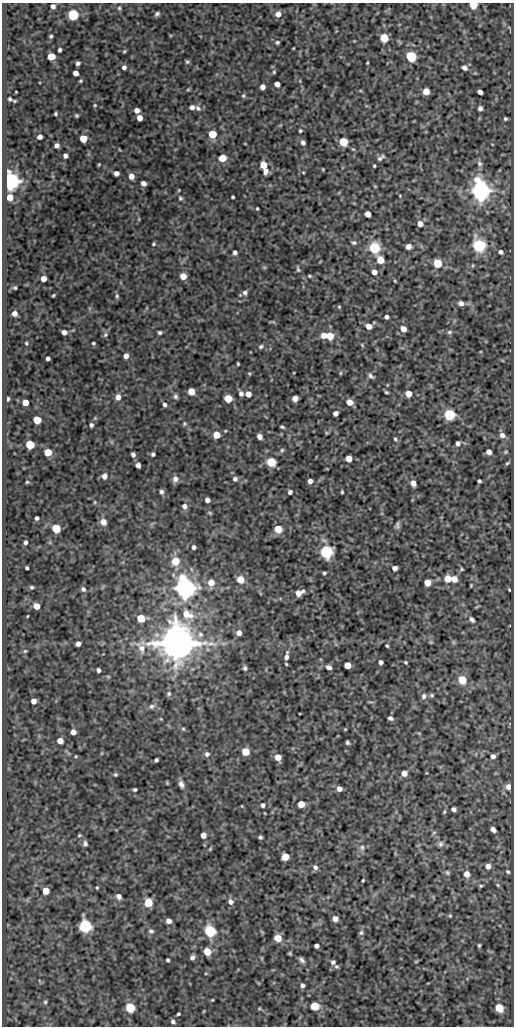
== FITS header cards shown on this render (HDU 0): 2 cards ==
NAXIS1  =                  512
NAXIS2  =                 1024

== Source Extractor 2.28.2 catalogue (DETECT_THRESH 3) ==
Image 512 x 1024 px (HDU 0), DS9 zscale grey, 1 PNG px = 1 image px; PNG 516 x 1028 px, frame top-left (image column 1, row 1024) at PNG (2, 3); no overlay
Background 88.5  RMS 0.59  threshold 1.77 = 3 sigma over >= 5 px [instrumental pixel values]
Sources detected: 299; all 299 listed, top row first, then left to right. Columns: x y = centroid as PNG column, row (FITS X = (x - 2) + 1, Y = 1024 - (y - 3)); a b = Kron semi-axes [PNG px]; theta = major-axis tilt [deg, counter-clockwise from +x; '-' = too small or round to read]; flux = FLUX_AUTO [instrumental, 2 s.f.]
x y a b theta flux
473 5 5 5 - 1400
53 6 4 4 - 150
119 8 5 5 - 62
157 14 5 3 - 90
278 14 6 6 - 310
73 15 5 5 - 5000
51 36 3 3 - 60
384 38 5 5 - 1900
277 42 5 5 - 74
60 50 4 3 - 85
124 51 4 4 - 45
51 56 6 5 - 810
411 56 6 5 - 4400
187 62 5 4 - 65
78 63 4 4 - 98
367 63 3 2 - 35
124 67 5 5 - 130
464 68 6 5 - 170
274 72 5 4 - 54
76 73 4 4 - 260
475 73 4 4 - 34
81 81 4 3 - 46
277 84 5 4 - 260
262 87 5 4 - 250
188 89 6 4 1 41
426 91 5 5 - 630
16 92 3 2 - 23
480 92 5 4 - 180
243 96 6 5 - 63
10 99 6 5 - 73
95 105 4 4 - 41
192 107 5 4 - 160
198 108 8 7 - 140
480 108 4 4 - 130
137 110 5 4 - 240
56 114 3 3 - 60
76 116 3 3 - 52
139 118 5 4 - 340
505 119 3 3 - 62
300 131 3 3 - 63
212 134 5 5 - 1600
40 137 5 4 - 220
83 139 5 5 - 1100
303 142 6 5 - 110
343 142 5 5 - 2300
245 144 4 2 - 28
492 144 4 2 - 26
57 145 5 4 - 140
65 156 4 4 - 150
222 158 6 5 - 760
381 158 10 5 35 120
99 164 4 3 - 39
480 164 9 6 -64 130
263 165 5 5 - 750
374 166 3 3 - 50
323 169 3 3 - 36
266 171 8 6 79 200
303 172 4 3 - 33
116 173 5 4 - 190
131 176 5 5 - 330
10 181 6 6 - 26000
143 183 5 4 - 230
375 186 5 3 - 31
179 190 3 3 - 34
480 191 7 6 - 35000
400 196 4 3 - 31
10 197 5 5 - 500
233 197 3 3 - 56
180 198 5 5 - 66
257 208 3 3 - 48
368 214 5 5 - 360
139 219 5 3 - 40
420 224 5 5 - 290
354 243 6 5 - 84
154 244 5 4 - 52
479 245 6 6 - 9600
408 247 5 5 - 300
374 248 6 5 - 5700
235 252 5 4 - 120
501 252 5 4 - 100
380 260 6 5 - 810
438 263 5 5 - 2100
264 267 6 4 -18 47
298 269 10 4 -80 78
374 272 5 5 - 240
183 276 5 5 - 540
309 276 5 4 - 56
43 279 5 5 - 390
395 281 4 3 - 38
15 288 4 4 - 57
245 293 7 6 - 130
53 295 3 3 - 47
117 296 7 5 -81 73
461 303 6 5 - 180
339 307 5 4 - 43
15 313 5 4 - 250
387 317 4 4 - 120
272 322 10 2 4 43
369 326 5 5 - 380
403 329 5 5 - 330
64 332 5 4 - 190
449 332 7 5 2 82
160 333 4 4 - 77
105 335 7 6 - 80
324 335 5 5 - 340
330 336 5 5 - 870
26 343 4 4 - 46
93 343 3 3 - 54
362 345 6 3 -47 44
261 347 7 5 32 87
126 356 5 4 - 230
48 358 4 4 - 120
238 364 4 3 - 45
249 373 5 3 - 43
340 373 5 3 - 41
370 376 7 4 -35 110
191 392 5 5 - 870
386 392 4 3 - 52
241 394 6 5 - 120
248 394 5 5 - 380
408 394 5 5 - 520
175 396 6 5 - 96
118 397 6 6 - 270
295 398 5 5 - 340
8 399 4 3 - 95
228 399 5 5 - 1400
350 402 5 5 - 490
25 403 5 5 - 470
165 404 5 4 - 120
335 413 5 4 - 200
449 415 6 5 - 5500
95 418 4 4 - 42
37 420 5 5 - 1400
184 424 6 5 - 62
91 425 4 4 - 96
282 427 5 3 - 60
327 433 4 4 - 40
216 435 5 5 - 840
502 435 7 6 - 180
260 437 5 4 - 240
395 439 6 4 -54 70
458 443 4 4 - 160
30 445 5 5 - 2700
282 450 5 5 - 67
48 452 5 5 - 1100
489 452 5 4 - 240
506 452 5 4 - 47
153 454 4 4 - 81
133 455 5 4 - 120
349 459 5 5 - 500
271 462 6 5 - 2300
507 463 6 4 28 56
138 465 5 4 - 170
104 476 6 5 - 260
175 479 8 7 - 190
235 479 6 6 - 120
310 481 4 4 - 190
479 481 4 3 - 68
27 482 3 3 - 43
413 483 5 4 - 340
161 492 5 5 - 120
290 492 4 4 - 120
342 492 3 3 - 49
207 500 5 4 - 180
95 502 4 4 - 38
184 506 7 6 - 180
210 513 7 3 -36 48
37 518 4 4 - 110
103 522 5 5 - 410
397 525 8 5 84 110
56 528 5 5 - 2200
278 529 5 5 - 1400
26 542 4 3 - 120
194 547 4 4 - 110
326 552 6 6 - 11000
175 561 8 7 - 690
27 568 3 3 - 69
395 568 5 4 - 190
461 569 5 5 - 55
324 573 4 3 - 68
240 579 5 5 - 780
448 579 6 5 - 640
454 579 6 5 - 400
211 583 7 6 - 480
427 583 5 5 - 660
471 585 4 3 - 41
32 587 4 4 - 71
185 588 7 6 - 41000
83 589 5 5 - 100
509 590 4 2 - 41
299 593 7 5 26 420
36 606 5 5 - 480
187 614 17 11 -33 850
27 616 3 2 - 29
141 618 6 5 - 1400
472 619 9 6 -42 140
239 633 5 5 - 270
200 634 9 9 - 260
431 642 5 5 - 47
453 642 6 4 -90 58
175 643 11 10 - 130000
223 643 9 4 8 110
78 644 4 4 - 180
387 646 4 3 - 53
25 651 5 4 - 56
286 656 10 5 80 210
381 662 4 4 - 140
405 662 4 3 - 50
347 665 5 5 - 630
329 667 7 5 -19 140
245 668 5 5 - 91
98 670 4 4 - 110
108 677 6 4 -2 47
462 680 5 5 - 1300
169 693 7 7 - 97
432 695 6 5 - 70
424 696 8 7 - 140
34 701 5 4 - 270
152 706 8 6 24 140
390 718 5 4 - 110
161 719 4 3 - 37
183 729 6 5 - 58
345 729 3 3 - 33
73 732 5 5 - 260
419 733 6 3 -19 36
60 741 5 5 - 440
347 742 4 3 - 75
245 752 5 5 - 1200
102 753 6 3 71 41
207 754 6 5 - 140
76 756 4 3 - 37
493 756 5 5 - 140
278 757 5 5 - 510
156 760 4 4 - 94
404 773 5 5 - 340
115 775 5 5 - 61
167 783 4 2 - 39
181 784 9 5 -71 180
508 787 6 6 - 240
339 789 5 5 - 240
135 790 4 3 - 71
301 804 5 5 - 840
263 805 5 5 - 130
242 806 4 2 - 26
454 809 4 4 - 120
444 812 6 3 63 52
493 829 6 4 -43 150
434 833 7 5 31 63
79 835 5 4 - 51
203 835 5 5 - 370
260 837 4 4 - 80
85 844 7 5 -86 120
441 844 8 7 - 130
362 847 8 7 - 130
210 849 6 4 46 52
285 857 5 5 - 1300
488 866 5 5 - 230
315 867 6 5 - 140
447 872 6 5 - 71
508 872 4 3 - 63
467 874 5 5 - 380
363 880 3 3 - 46
498 885 5 4 - 50
481 886 5 3 - 51
97 888 4 3 - 48
46 891 5 5 - 800
119 896 5 5 - 190
412 896 6 3 -19 38
230 902 7 6 - 170
148 903 5 5 - 1800
450 916 5 4 - 46
335 919 5 5 - 280
169 921 5 4 - 250
85 926 6 6 - 9000
151 931 6 6 - 110
210 931 6 5 - 6300
361 933 6 5 - 78
278 938 5 5 - 850
479 945 4 3 - 53
316 946 4 4 - 150
207 952 5 5 - 1400
290 953 3 3 - 50
192 957 5 4 - 150
262 958 6 3 72 38
168 960 4 3 - 70
302 960 7 4 -50 120
416 961 5 3 - 35
333 962 4 4 - 110
336 966 5 5 - 65
302 985 5 4 - 120
212 1000 4 3 - 37
45 1002 6 4 75 69
314 1006 5 5 - 1900
130 1008 5 5 - 3300
499 1008 6 5 - 1100
259 1009 8 4 -8 58
204 1011 5 3 - 32
178 1014 3 3 - 64
173 1021 5 5 - 110
At the frame edge (FLAGS 8, measured only in part): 1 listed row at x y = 473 5